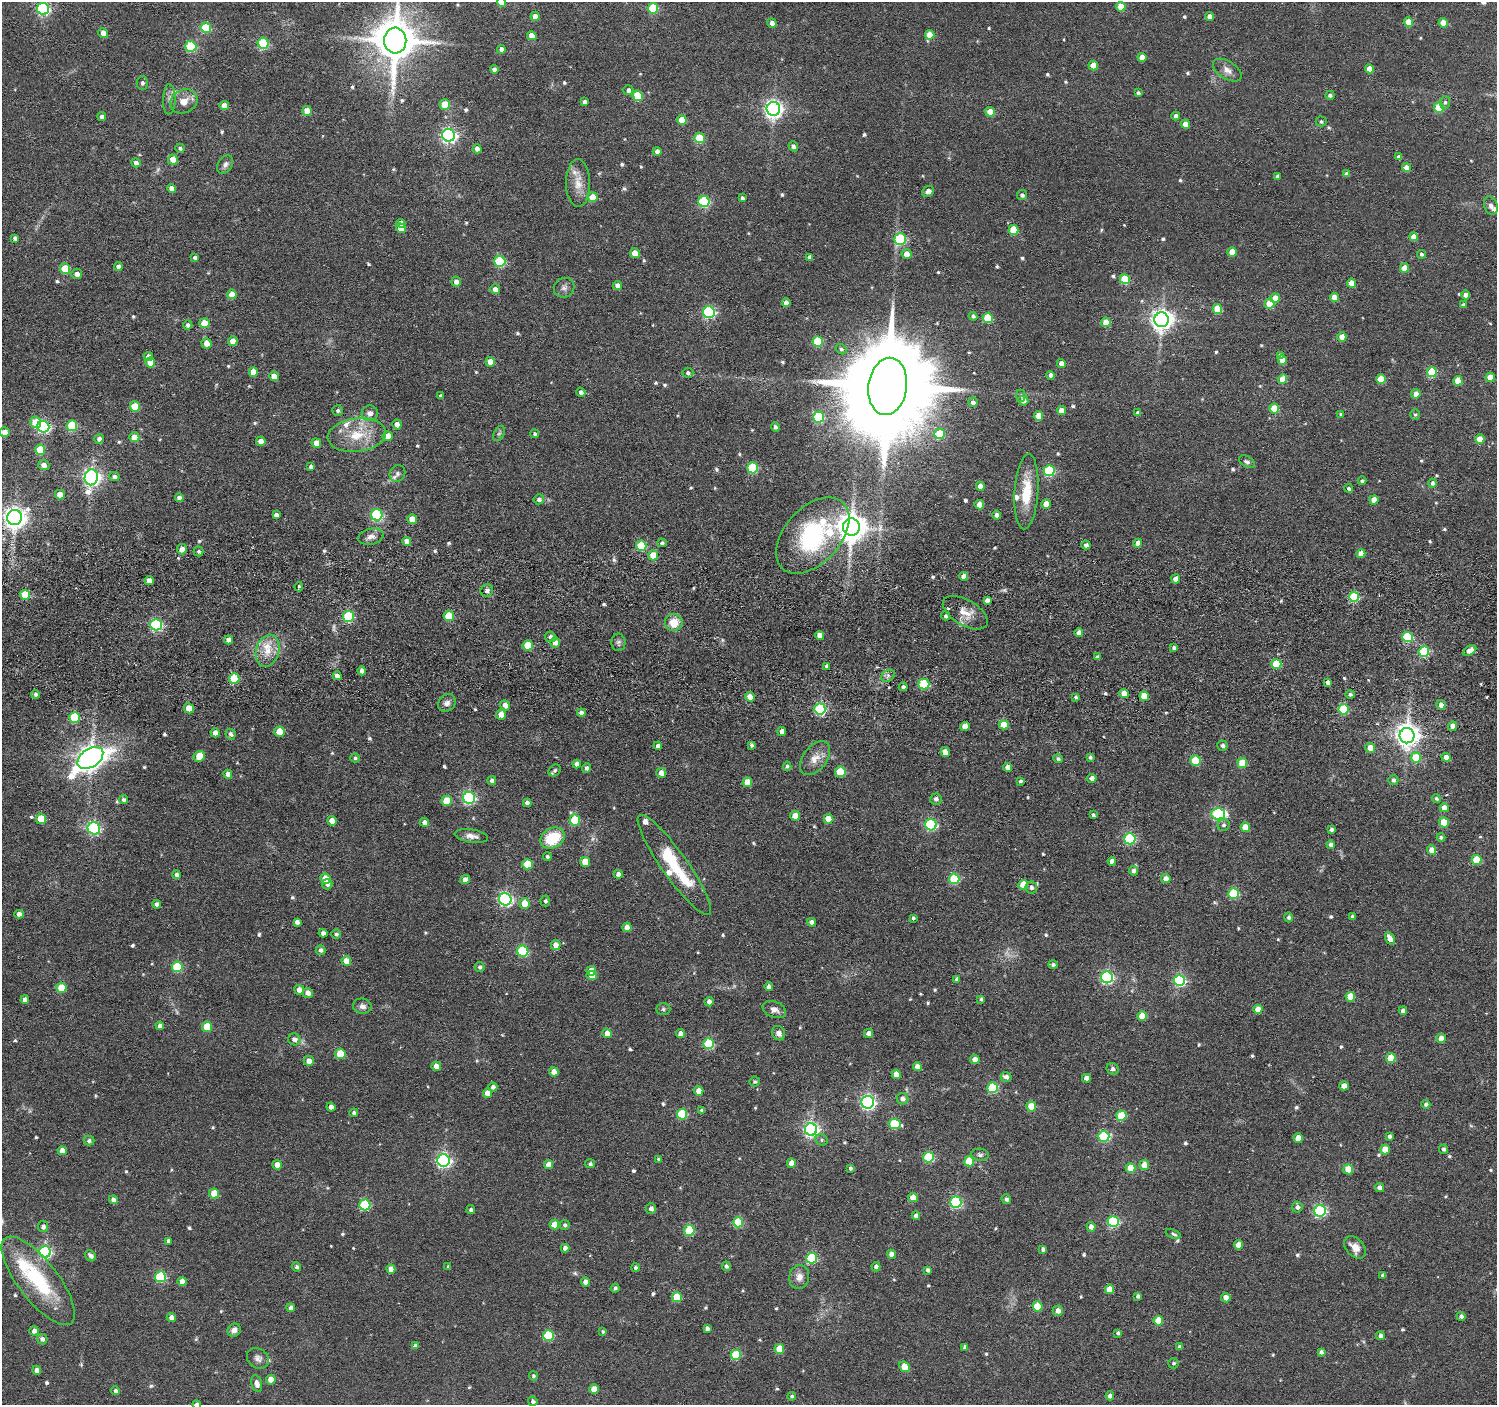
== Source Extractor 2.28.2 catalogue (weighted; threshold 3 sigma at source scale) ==
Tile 5 of 3 x 3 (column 2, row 2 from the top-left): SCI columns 1555-3049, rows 1568-2970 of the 4603 x 4632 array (HDU 1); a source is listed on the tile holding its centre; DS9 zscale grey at full resolution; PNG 1499 x 1407 px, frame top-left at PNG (2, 2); each listed source drawn as its Kron ellipse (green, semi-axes under 4 px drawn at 4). Shown black and unused: <1% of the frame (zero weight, under 3 of 6 exposures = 5% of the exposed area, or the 3 px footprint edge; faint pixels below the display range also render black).
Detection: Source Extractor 2.28.2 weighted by HDU 2 'WHT'; one run over the whole footprint, this tile lists its part. Background 0.0636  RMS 0.0085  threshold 0.0349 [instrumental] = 3 sigma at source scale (4.09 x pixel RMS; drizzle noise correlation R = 1.36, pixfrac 0.8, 0.05/0.05 arcsec/px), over >= 5 px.
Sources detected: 673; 4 too faint to see at this stretch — neither listed nor drawn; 10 inside a brighter listed object's ellipse — not listed separately; of the other 659, all 500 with FLUX_AUTO >= 1.47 (the completeness limit of this list) listed and drawn (159 fainter detections not listed), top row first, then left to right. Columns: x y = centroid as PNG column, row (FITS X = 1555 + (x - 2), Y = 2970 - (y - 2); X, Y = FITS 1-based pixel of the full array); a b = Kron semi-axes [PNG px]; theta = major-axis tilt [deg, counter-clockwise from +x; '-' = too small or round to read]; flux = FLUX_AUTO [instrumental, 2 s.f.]
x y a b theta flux
502 2 5 4 - 11
1121 7 5 4 - 17
653 8 5 5 - 44
43 9 6 6 - 120
535 16 4 4 - 7.4
1210 16 4 4 - 5.7
1408 22 5 4 - 15
772 23 5 4 - 4
1443 23 4 4 - 15
206 28 5 5 - 39
103 33 5 4 - 4.7
930 35 5 4 - 12
532 36 5 4 - 10
395 41 13 11 -88 3100
263 43 5 5 - 60
191 46 5 5 - 62
501 49 4 4 - 3.2
1142 57 4 4 - 6.5
1093 66 5 4 - 13
1369 69 4 4 - 11
494 70 4 4 - 3.9
1227 70 16 9 -32 5.6
142 83 6 5 - 2
628 90 5 5 - 2.7
1138 93 4 3 - 1.7
1330 95 4 4 - 2
638 96 5 5 - 32
169 99 15 6 88 3.5
184 101 14 11 27 8.7
585 102 4 4 - 2.9
1445 102 6 5 - 1.9
445 104 5 5 - 19
224 106 4 4 - 7.3
1439 108 5 5 - 30
773 109 7 6 - 360
307 111 5 4 - 8.6
990 112 5 4 - 11
1176 116 4 4 - 2.8
102 117 4 4 - 2.9
682 120 5 5 - 14
1321 121 5 5 - 1.7
1185 124 4 4 - 9.3
449 135 6 6 - 220
699 138 5 5 - 34
793 146 5 4 - 1.9
180 148 5 4 - 1.7
477 149 4 4 - 4.5
657 151 4 4 - 4.4
1399 157 4 4 - 4.3
173 160 5 5 - 16
136 163 5 4 - 2.8
225 164 10 7 57 3.1
1407 168 4 4 - 8
1347 174 4 4 - 3.3
1277 177 4 4 - 2.6
578 183 24 12 -90 12
172 188 4 4 - 5.2
928 191 6 5 - 3
1022 195 5 5 - 2
592 197 5 5 - 13
742 198 4 3 - 1.8
704 201 5 5 - 74
1491 206 9 6 -71 3.2
401 223 4 4 - 4.3
401 228 5 4 - 8.7
1013 230 5 5 - 24
1414 237 4 4 - 8.9
15 238 4 4 - 2.4
900 239 6 6 - 71
1232 252 5 4 - 11
635 253 5 4 - 9.5
907 254 5 5 - 7.8
1421 254 4 4 - 1.9
195 257 3 3 - 1.7
810 257 4 4 - 3.1
500 261 5 5 - 60
118 267 4 4 - 3.5
1404 268 4 4 - 11
65 269 5 5 - 31
77 274 5 5 - 5.1
1125 279 5 5 - 33
456 282 5 4 - 4
1351 283 4 4 - 9.8
617 286 4 4 - 5.1
564 288 10 9 - 3.5
495 289 5 5 - 4.7
232 294 5 4 - 11
1466 295 4 4 - 6.7
1334 297 4 4 - 8.4
1275 298 4 4 - 9.5
786 303 4 4 - 3.5
1269 304 5 5 - 19
1463 305 4 4 - 2.2
1217 309 5 5 - 24
709 312 6 6 - 110
973 316 4 4 - 1.9
988 318 5 5 - 34
1162 320 7 7 - 580
1106 322 5 4 - 13
204 323 5 5 - 16
188 325 4 4 - 2.8
1342 337 5 4 - 7.7
233 341 5 4 - 9.6
818 341 5 5 - 42
206 343 5 5 - 8.1
841 349 6 5 - 2
1280 355 4 4 - 2.1
148 356 4 4 - 4.5
1282 360 5 4 - 11
150 362 5 5 - 14
490 362 5 4 - 9.5
1061 364 4 4 - 6.3
253 372 5 4 - 9.7
1432 372 5 5 - 39
688 373 5 5 - 2.2
1051 375 4 4 - 4.2
274 376 5 4 - 8.6
1490 377 4 4 - 13
1283 379 5 4 - 12
1381 379 5 4 - 18
1458 381 5 4 - 16
888 386 29 19 82 23000
581 392 5 4 - 2.3
1416 394 4 4 - 6.4
441 396 4 3 - 2.1
1021 396 6 4 90 1.5
1023 400 5 5 - 5.1
973 402 5 4 - 2.8
135 406 5 5 - 18
1274 408 5 5 - 23
1061 410 4 4 - 6.9
338 411 5 5 - 1.7
370 413 8 7 - 4
1138 413 4 4 - 2.5
1341 414 4 4 - 1.5
1415 414 5 4 - 1.6
1038 416 5 4 - 13
818 417 5 5 - 61
36 422 6 5 - 23
397 424 5 4 - 4.6
72 426 5 5 - 40
43 427 6 6 - 120
775 427 5 4 - 2
5 432 5 5 - 7.9
499 434 8 5 61 1.6
535 434 4 4 - 1.6
939 434 5 5 - 28
357 435 29 16 6 25
388 436 5 5 - 10
134 437 5 4 - 12
99 439 5 4 - 3.4
1480 439 5 4 - 14
261 441 4 4 - 6.7
316 443 5 4 - 13
40 450 5 5 - 21
1247 462 8 5 -31 2.2
44 465 5 5 - 4.9
311 466 4 4 - 2.1
752 468 5 5 - 48
1049 471 5 5 - 67
397 473 9 7 57 2.9
114 476 5 4 - 2.3
91 477 8 6 78 330
1362 481 4 4 - 1.8
1432 483 4 4 - 2.1
980 486 4 4 - 8.5
1349 488 4 4 - 1.8
1026 492 37 12 86 25
60 495 5 4 - 8.7
179 498 4 4 - 4.5
539 499 5 5 - 2.6
1374 500 4 4 - 9.2
1046 504 5 4 - 9.3
979 505 4 4 - 10
276 515 4 4 - 2.9
377 515 6 5 - 96
996 515 4 4 - 3.3
15 518 7 7 - 620
412 519 5 5 - 12
851 527 8 8 - 1200
813 535 45 27 47 100
371 537 13 8 13 4.7
407 541 4 4 - 5.6
662 543 4 4 - 2.2
1138 543 4 4 - 6.4
1086 545 4 4 - 2.9
641 546 5 5 - 29
182 549 5 5 - 5.8
199 551 5 5 - 1.5
1361 554 4 4 - 8.4
653 555 5 5 - 15
964 576 4 4 - 7.1
1176 579 4 4 - 6.7
149 581 4 4 - 6.4
299 587 5 4 - 1.7
487 590 6 6 - 2.6
25 595 5 5 - 27
1354 597 5 5 - 54
987 600 4 4 - 2.9
965 613 25 12 -31 12
449 616 5 5 - 25
945 616 4 4 - 1.8
348 617 5 5 - 65
674 622 9 8 - 14
156 625 6 5 - 110
1079 633 4 4 - 5.5
820 635 4 4 - 7.5
550 637 6 5 - 3.1
1407 637 5 5 - 57
229 640 4 4 - 5.6
618 642 9 7 -87 2.3
555 643 5 5 - 5.9
528 646 5 5 - 31
1174 648 4 4 - 2.1
268 651 16 11 72 13
1470 651 7 4 28 7.4
1424 652 5 5 - 57
1098 657 4 3 - 2.6
1276 664 5 5 - 37
827 666 4 3 - 2.2
362 671 4 4 - 3.7
337 676 4 4 - 4.8
888 676 7 5 31 2.2
234 679 5 5 - 35
1328 683 4 4 - 3.4
924 684 5 5 - 50
903 687 4 4 - 2
1124 693 5 4 - 7.7
35 694 4 4 - 1.9
1350 694 4 4 - 1.7
1144 696 5 4 - 13
750 697 5 4 - 11
1076 697 4 3 - 1.7
447 703 9 8 - 3.4
505 705 5 5 - 5.5
1441 705 5 4 - 4.8
189 708 5 4 - 18
820 709 5 5 - 84
1344 709 5 5 - 46
581 713 4 4 - 2.8
501 714 5 5 - 8.4
74 717 5 5 - 41
1004 725 5 4 - 16
965 726 5 4 - 11
1453 726 4 4 - 5.7
782 731 4 4 - 3.9
279 732 5 5 - 14
215 733 4 4 - 6.2
230 734 5 4 - 2.4
1407 736 7 7 - 690
752 745 4 3 - 1.8
658 746 4 4 - 3.5
1222 746 5 5 - 2.2
1370 748 5 5 - 8.2
945 752 5 4 - 9.4
199 756 6 5 - 16
1090 757 4 4 - 1.5
1446 757 4 4 - 6.2
90 758 14 9 34 720
355 758 5 4 - 1.5
815 758 19 11 53 9.1
1416 758 5 5 - 32
1058 759 5 4 - 1.9
1195 761 5 5 - 35
1242 763 5 5 - 23
577 764 4 4 - 5.1
787 766 4 4 - 1.6
1008 767 4 4 - 6
587 768 5 4 - 2.7
555 770 7 5 45 2.2
840 772 5 5 - 34
661 773 5 4 - 6.1
228 774 4 4 - 4.2
1092 778 4 4 - 3.7
1393 780 5 5 - 2.5
492 781 4 4 - 2.6
1020 781 3 3 - 1.6
747 782 5 5 - 13
469 798 6 6 - 130
936 799 5 5 - 2.7
1436 799 4 4 - 1.5
123 800 5 4 - 1.9
447 801 5 5 - 20
527 803 4 4 - 2.9
1444 808 4 4 - 9.1
1218 814 7 5 -2 99
1093 815 3 3 - 1.8
795 816 5 4 - 12
41 819 5 5 - 16
828 819 5 4 - 13
575 820 5 5 - 40
332 821 5 4 - 6.8
424 822 5 4 - 4.8
1444 822 5 5 - 24
931 825 6 5 - 97
1223 825 6 6 - 1.9
1245 827 5 4 - 13
94 828 6 6 - 120
1331 829 4 4 - 2.1
471 836 17 6 -9 4.9
1441 837 4 4 - 1.6
552 838 13 9 28 32
1130 839 5 5 - 83
1331 845 4 4 - 3.4
1431 850 5 4 - 8.2
547 857 4 4 - 1.8
1477 860 5 5 - 25
1112 861 4 4 - 4
585 862 5 5 - 14
527 864 5 5 - 23
674 865 61 13 -55 46
1133 871 5 4 - 3.3
618 874 5 4 - 4.1
176 875 4 4 - 2.2
325 879 5 5 - 14
954 879 5 5 - 53
1166 879 5 4 - 6.7
465 880 5 4 - 4.7
327 884 5 5 - 2.4
1023 885 5 5 - 21
1031 887 6 5 - 2.8
1234 893 5 5 - 56
505 899 6 6 - 170
545 901 5 5 - 1.7
157 904 4 4 - 3.3
525 904 5 5 - 16
19 914 5 4 - 4.1
1352 916 3 3 - 1.7
1288 917 5 4 - 1.8
913 918 3 3 - 1.5
297 922 4 4 - 3.5
812 922 4 4 - 4.5
627 927 5 4 - 5.5
323 933 4 4 - 3
336 934 5 4 - 1.9
1390 938 6 4 -57 8.2
556 945 5 4 - 6.9
321 950 5 4 - 2.6
523 951 5 5 - 70
346 961 5 5 - 11
1053 965 5 4 - 1.8
177 967 5 5 - 50
480 967 5 5 - 2
591 971 5 4 - 12
592 976 5 4 - 6.8
1107 977 6 6 - 130
957 979 4 4 - 2.3
1179 980 5 5 - 110
769 987 4 4 - 3.6
61 988 5 5 - 22
299 990 5 5 - 6
308 993 5 5 - 4.6
1350 997 5 5 - 20
981 999 4 3 - 1.5
25 1000 4 4 - 4.7
709 1002 5 4 - 3.5
362 1006 9 7 -10 3.8
663 1009 7 6 - 1.8
1258 1009 4 4 - 9
774 1010 12 8 -20 4.2
1403 1011 4 4 - 3.8
1142 1016 5 4 - 16
160 1026 4 4 - 3.5
207 1027 5 5 - 25
607 1033 5 4 - 9.3
779 1033 7 6 - 4.4
869 1033 4 4 - 4
681 1034 4 4 - 5.5
1441 1038 4 4 - 7.1
294 1039 6 6 - 3.8
709 1044 5 5 - 46
340 1054 5 5 - 27
1391 1058 5 5 - 19
975 1059 4 4 - 5.9
309 1061 5 5 - 5.6
436 1066 5 4 - 6.9
918 1067 4 4 - 6.7
1113 1069 6 5 - 2.4
554 1072 5 4 - 9.8
896 1074 5 4 - 9.5
1006 1077 5 4 - 3.5
1086 1078 4 4 - 6.1
755 1082 5 5 - 1.6
1344 1086 4 4 - 7.6
493 1087 4 4 - 2.6
993 1088 5 5 - 60
699 1091 5 4 - 10
487 1093 5 4 - 7.8
902 1099 6 5 - 3.7
868 1102 6 6 - 200
1426 1104 4 4 - 2
1031 1106 5 5 - 21
331 1107 4 4 - 5
702 1110 4 3 - 1.7
354 1113 4 4 - 2
682 1114 5 5 - 46
1121 1116 5 5 - 35
894 1124 6 5 - 40
811 1129 6 6 - 230
1104 1136 6 5 - 64
1389 1136 4 4 - 2.6
1298 1138 5 4 - 10
822 1140 6 5 - 1.5
89 1141 5 5 - 2.1
1385 1149 5 4 - 15
1443 1149 5 4 - 2.3
62 1151 4 4 - 6.2
980 1155 8 6 -7 2
928 1157 5 5 - 50
658 1159 4 3 - 1.5
443 1160 6 6 - 200
969 1161 5 5 - 25
791 1163 5 4 - 7.5
548 1164 4 4 - 7.2
590 1164 5 4 - 1.9
277 1165 5 4 - 8
1144 1165 5 5 - 9.3
850 1168 4 3 - 1.7
1131 1168 5 5 - 20
1348 1169 5 5 - 17
1379 1187 4 4 - 4.1
214 1193 5 5 - 19
913 1197 5 4 - 9.7
1006 1199 5 4 - 2.4
113 1200 4 4 - 4.1
956 1202 6 5 - 97
365 1205 5 5 - 62
1297 1207 5 5 - 3
651 1209 5 5 - 3
471 1210 4 4 - 2
1320 1211 5 5 - 110
916 1216 4 4 - 3.7
738 1222 5 5 - 36
1113 1222 5 5 - 80
554 1224 5 5 - 11
565 1225 5 5 - 1.8
43 1227 5 5 - 3.3
1091 1227 5 4 - 4.8
689 1230 5 5 - 47
1173 1234 8 4 -22 1.6
169 1241 4 4 - 2.7
1238 1245 4 4 - 8
1355 1247 13 9 -48 8.1
565 1248 4 4 - 4.4
1043 1249 4 3 - 2.5
45 1252 6 5 - 120
891 1254 4 4 - 6.3
91 1256 6 5 - 3.2
812 1258 5 5 - 57
726 1266 4 4 - 2.2
297 1267 5 4 - 2.1
448 1267 4 3 - 1.9
876 1267 4 4 - 2.7
635 1268 4 4 - 1.8
391 1269 4 4 - 8.2
928 1270 4 3 - 1.9
1383 1275 4 4 - 2.6
160 1277 5 5 - 63
799 1277 12 10 79 6
38 1281 54 20 -52 64
182 1282 4 4 - 8.8
585 1282 4 4 - 5.6
615 1288 4 4 - 1.7
1109 1289 4 4 - 12
1138 1296 4 3 - 2
677 1297 5 5 - 25
1226 1297 5 4 - 4.6
1038 1306 5 5 - 30
291 1308 4 4 - 3.3
1058 1311 5 5 - 5.1
1461 1316 4 4 - 3
171 1317 4 4 - 4
1158 1321 5 5 - 20
707 1328 4 4 - 3
234 1330 7 6 - 3.9
34 1331 5 4 - 4.2
603 1332 4 4 - 1.5
1118 1333 4 3 - 1.9
548 1335 5 5 - 50
1380 1336 4 4 - 3.4
42 1339 5 5 - 2.9
415 1346 4 4 - 3.4
965 1347 4 4 - 2.8
1180 1347 4 4 - 2.4
779 1349 5 5 - 20
1321 1352 4 4 - 2.4
736 1355 5 5 - 37
258 1358 12 9 -38 4.3
1173 1363 5 5 - 1.5
904 1367 6 5 - 17
37 1370 4 4 - 4.6
533 1376 5 4 - 1.5
271 1380 5 4 - 12
257 1384 9 5 -77 4.9
594 1389 5 4 - 12
116 1391 4 4 - 2.2
792 1396 4 4 - 1.6
1110 1396 4 4 - 3.8
533 1401 5 4 - 2.4
197 1404 4 3 - 2.6
Isophote crosses this tile's border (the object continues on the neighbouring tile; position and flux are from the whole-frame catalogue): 3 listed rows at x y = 502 2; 395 41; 197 1404